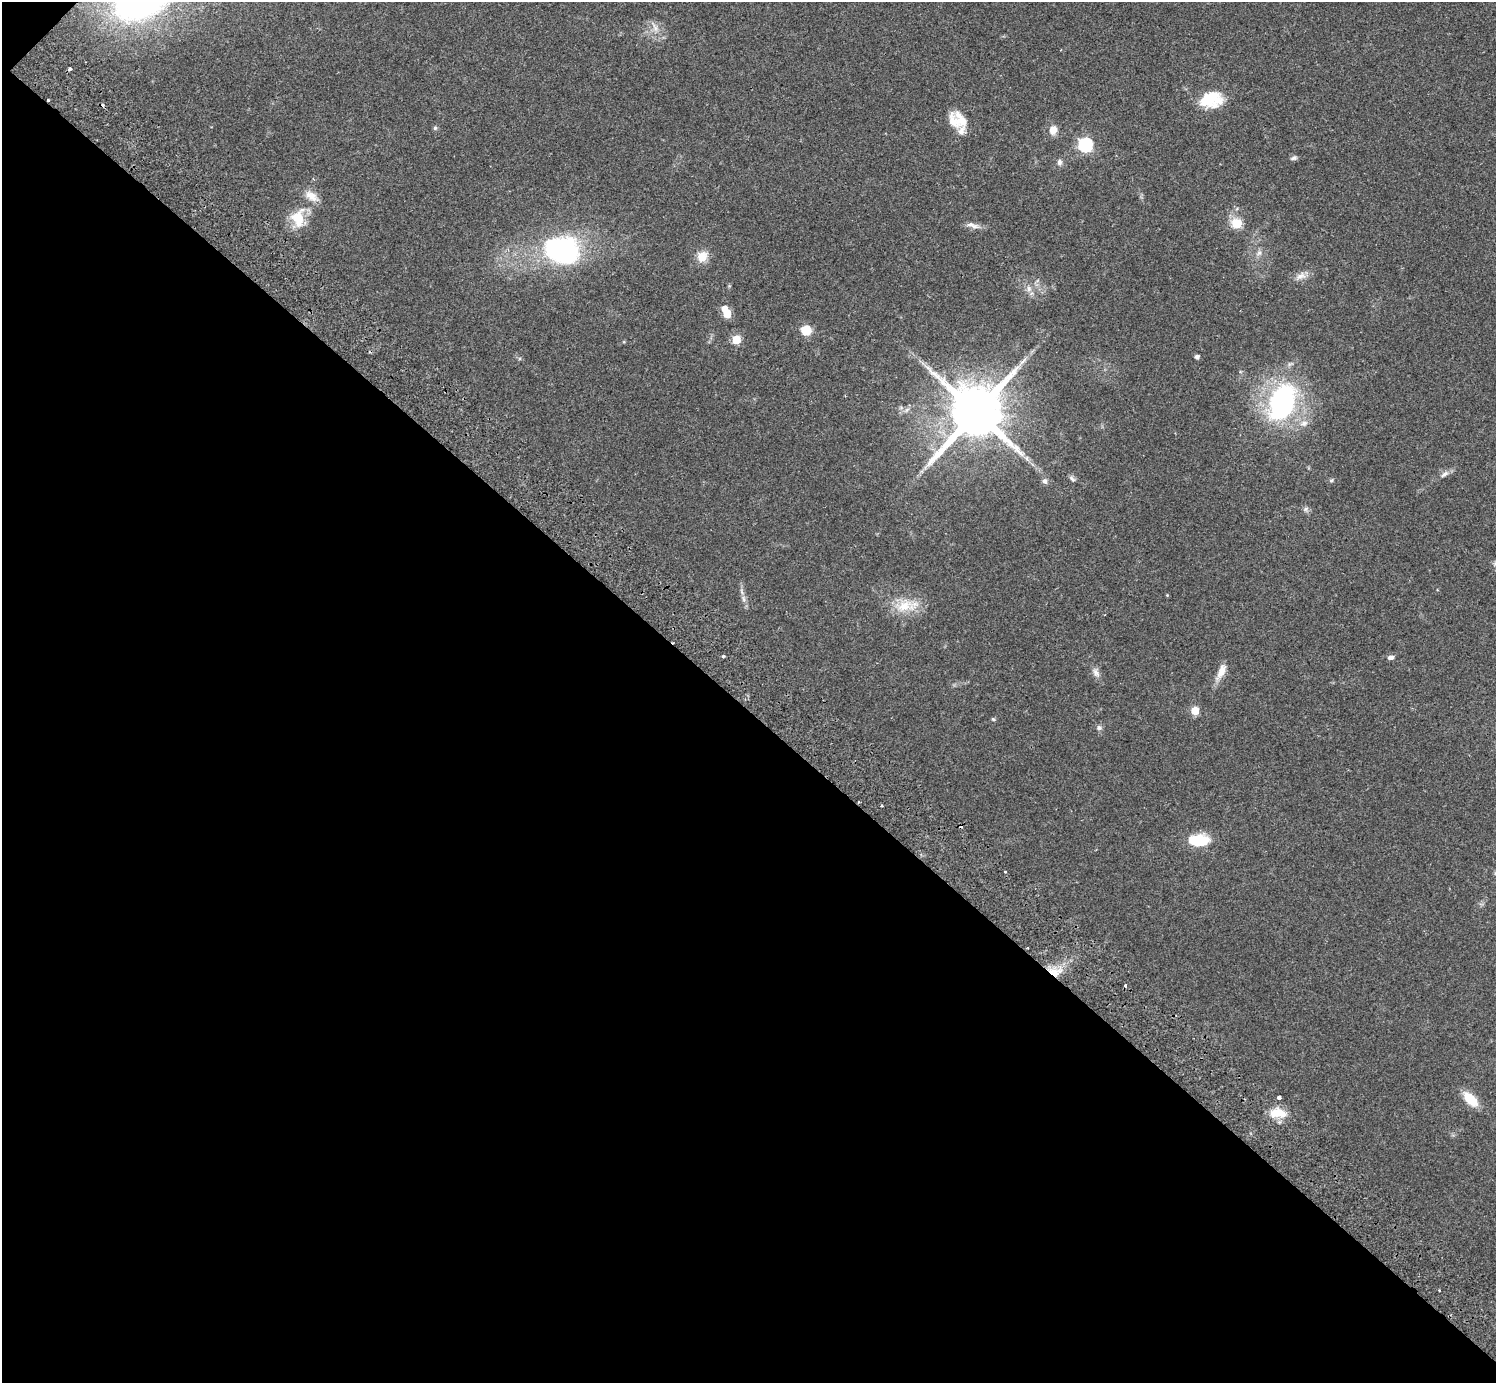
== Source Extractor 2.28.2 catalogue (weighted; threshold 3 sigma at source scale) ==
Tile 9 of 4 x 4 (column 1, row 3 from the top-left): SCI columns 43-1536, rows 1585-2965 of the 6063 x 6071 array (HDU 1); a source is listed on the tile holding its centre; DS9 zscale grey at full resolution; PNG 1498 x 1385 px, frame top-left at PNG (2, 2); no overlay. Shown black and unused: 49% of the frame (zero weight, under 2 of 3 exposures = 3% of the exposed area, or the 3 px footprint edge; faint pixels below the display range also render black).
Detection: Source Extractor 2.28.2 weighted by HDU 2 'WHT'; one run over the whole footprint, this tile lists its part. Background 0.0823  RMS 0.0059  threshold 0.0265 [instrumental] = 3 sigma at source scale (4.5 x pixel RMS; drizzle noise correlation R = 1.50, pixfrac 1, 0.05/0.05 arcsec/px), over >= 5 px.
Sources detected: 57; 4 cosmic-ray / hot-pixel residue — not listed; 3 inside a brighter listed object's ellipse — not listed separately; the other 50 listed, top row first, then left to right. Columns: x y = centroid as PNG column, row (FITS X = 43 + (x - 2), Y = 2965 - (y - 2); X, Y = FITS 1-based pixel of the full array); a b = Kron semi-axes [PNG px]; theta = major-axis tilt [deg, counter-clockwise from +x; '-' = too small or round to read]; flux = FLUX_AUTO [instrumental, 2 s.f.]
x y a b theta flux
655 27 20 7 -61 4.6
48 100 3 3 - 0.63
1211 100 27 18 9 21
962 120 26 11 -50 9.3
435 128 5 5 - 0.99
1053 130 11 9 79 5.1
1085 145 6 6 - 98
1294 158 9 6 17 1.6
1059 162 9 6 90 2
311 196 21 11 -31 6.7
298 218 25 17 83 16
1237 223 6 5 - 27
973 225 21 7 -15 3.6
561 250 38 28 -12 96
1259 253 9 7 51 2.3
702 256 12 11 - 8.4
1301 276 18 9 20 4.5
1029 289 9 7 -62 3
724 308 6 5 - 4.4
727 313 6 5 - 17
806 330 10 9 - 9.8
736 339 5 5 - 20
1197 357 4 4 - 1.9
1282 402 29 18 71 130
907 410 8 4 45 1.5
976 412 17 15 48 4700
1304 423 13 8 15 4.2
1027 459 10 5 -69 1.8
1445 474 12 6 35 2.7
1072 479 10 5 -49 1.5
1331 480 6 5 - 0.9
1045 481 8 6 -83 2
1306 509 8 6 16 1.6
1167 595 4 4 - 0.48
744 599 12 4 -85 2.3
905 606 33 18 3 16
723 656 4 3 - 0.87
1390 657 9 6 12 1.9
1221 672 23 8 65 6.4
1096 673 14 8 -62 3.2
1195 711 5 5 - 15
993 719 5 5 - 0.75
1099 728 8 7 - 1.7
881 805 3 3 - 1.4
1199 840 26 14 1 17
1005 872 3 3 - 0.89
1055 972 21 11 -1 9.8
1279 1097 4 3 - 5.4
1470 1099 17 9 -45 14
1281 1113 21 12 -37 9.1
Overlapping masked pixels (flux is a lower limit): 2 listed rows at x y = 48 100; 1055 972